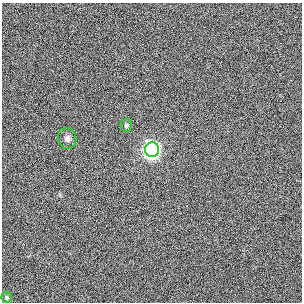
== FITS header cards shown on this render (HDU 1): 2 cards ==
NAXIS1  =                  300 / length of data axis 1
NAXIS2  =                  300 / length of data axis 2

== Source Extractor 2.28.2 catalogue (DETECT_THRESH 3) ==
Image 300 x 300 px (HDU 1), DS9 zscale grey, 1 PNG px = 1 image px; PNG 304 x 304 px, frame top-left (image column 1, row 300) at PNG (2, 3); each listed source drawn as its Kron ellipse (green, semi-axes under 4 px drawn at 4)
Background -0.615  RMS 5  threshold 15.1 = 3 sigma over >= 5 px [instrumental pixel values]
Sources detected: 4; all 4 listed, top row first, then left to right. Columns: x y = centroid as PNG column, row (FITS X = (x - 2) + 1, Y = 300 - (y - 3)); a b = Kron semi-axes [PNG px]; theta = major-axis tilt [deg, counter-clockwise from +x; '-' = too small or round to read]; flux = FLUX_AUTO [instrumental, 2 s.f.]
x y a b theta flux
126 125 6 5 - 780
67 138 10 9 - 1600
152 150 7 7 - 120000
7 298 5 5 - 770